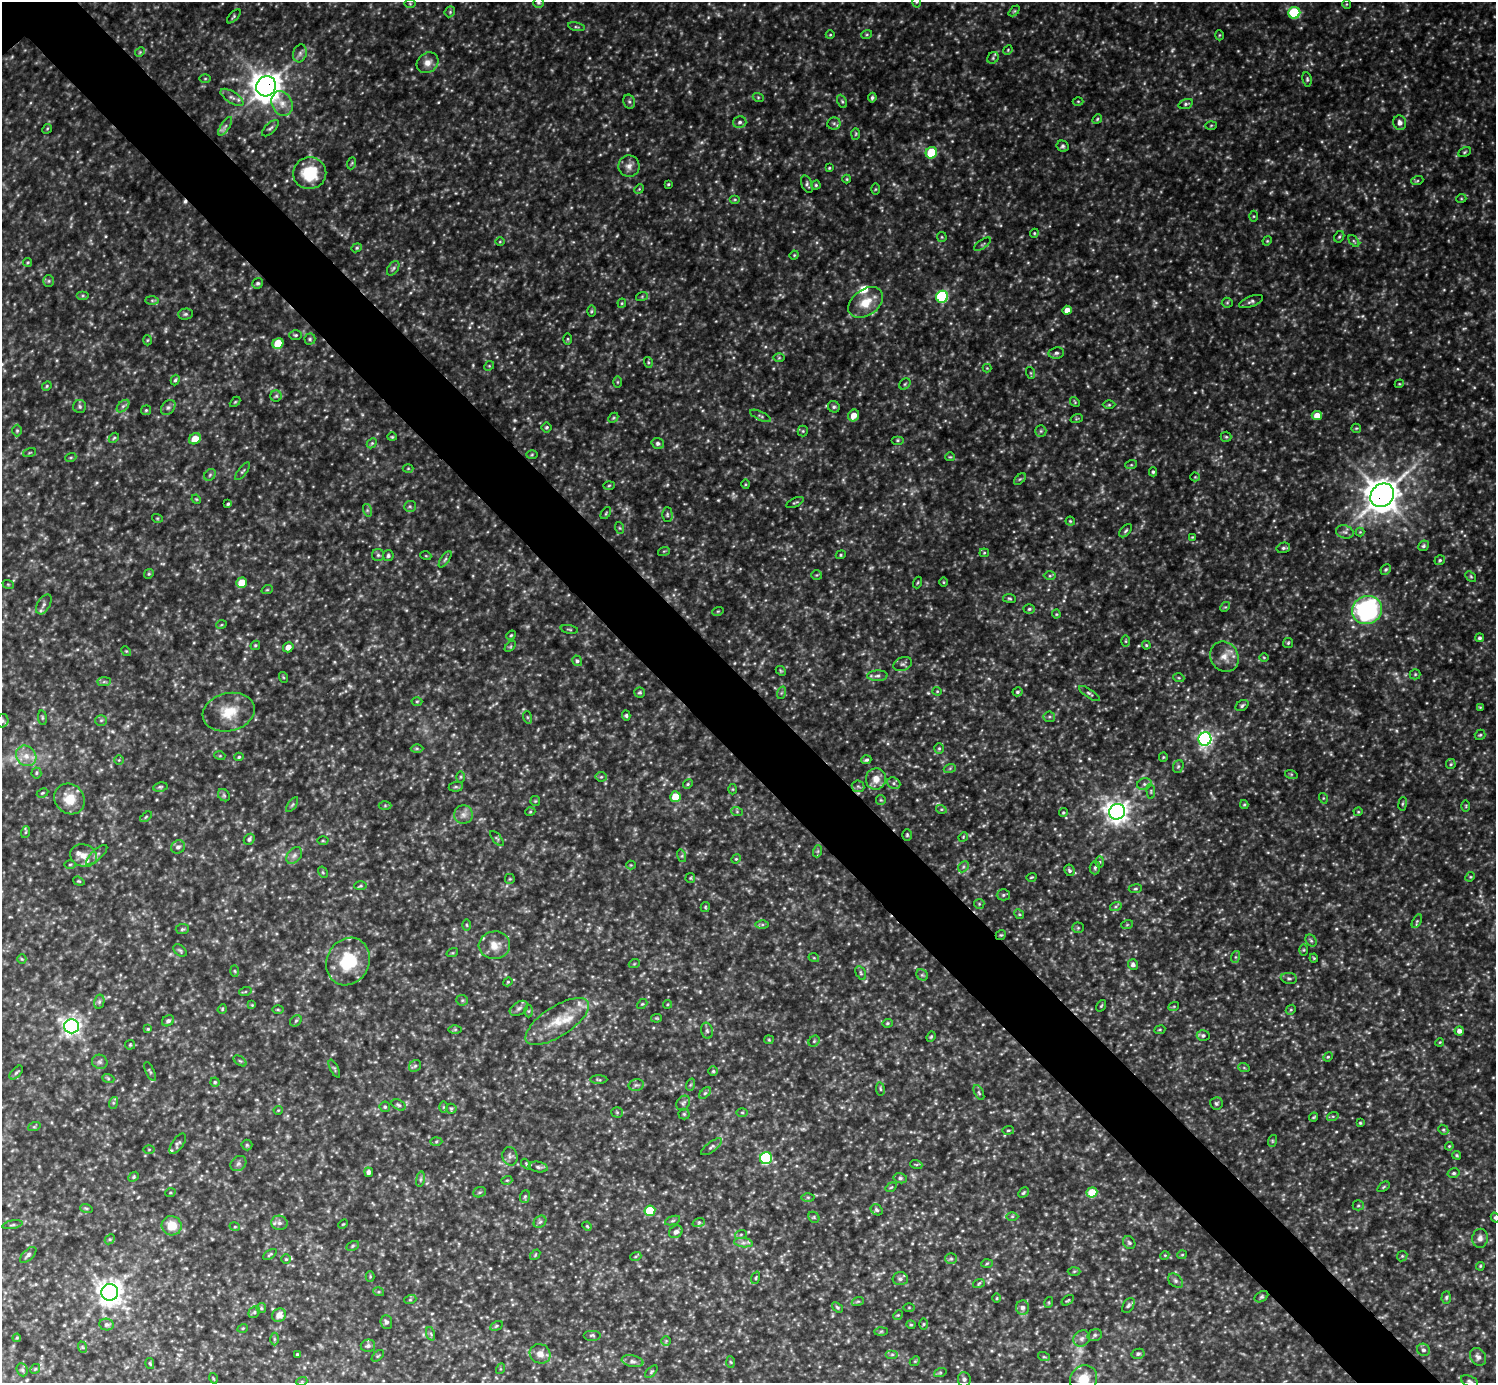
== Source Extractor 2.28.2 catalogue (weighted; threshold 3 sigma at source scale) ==
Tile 6 of 4 x 4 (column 2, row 2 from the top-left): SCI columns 1497-2990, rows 3060-4440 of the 5979 x 5978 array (HDU 1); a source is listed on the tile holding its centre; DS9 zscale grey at full resolution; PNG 1498 x 1385 px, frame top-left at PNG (2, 2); each listed source drawn as its Kron ellipse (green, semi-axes under 4 px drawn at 4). Shown black and unused: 6% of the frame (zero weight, under 3 of 5 exposures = <1% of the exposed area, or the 3 px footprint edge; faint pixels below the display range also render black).
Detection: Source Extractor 2.28.2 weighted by HDU 2 'WHT'; one run over the whole footprint, this tile lists its part. Background 0.303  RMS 0.026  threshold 0.116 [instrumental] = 3 sigma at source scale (4.5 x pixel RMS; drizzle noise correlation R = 1.50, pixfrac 1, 0.05/0.05 arcsec/px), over >= 5 px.
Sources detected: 574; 16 too faint to see at this stretch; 2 cosmic-ray / hot-pixel residue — neither listed nor drawn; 8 inside a brighter listed object's ellipse — not listed separately; of the other 548, all 500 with FLUX_AUTO >= 2.37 (the completeness limit of this list) listed and drawn (48 fainter detections not listed), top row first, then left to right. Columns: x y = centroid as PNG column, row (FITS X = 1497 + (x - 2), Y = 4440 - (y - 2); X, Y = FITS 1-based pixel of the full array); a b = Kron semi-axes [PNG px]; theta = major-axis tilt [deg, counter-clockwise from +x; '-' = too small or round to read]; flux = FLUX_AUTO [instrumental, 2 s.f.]
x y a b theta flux
538 2 5 5 - 5
916 2 5 3 - 2.7
410 4 5 3 - 2.6
1346 4 5 3 - 2.4
1014 11 6 4 44 3.2
450 12 6 5 - 3.8
1294 13 6 6 - 160
234 16 9 4 46 4.5
576 27 8 3 -13 4.1
867 34 5 3 - 3
830 35 4 3 - 2.4
1219 35 5 3 - 2.6
1008 50 5 4 - 2.8
140 52 5 4 - 3.1
300 53 9 6 74 9.5
993 58 6 5 - 4.7
428 63 11 9 37 21
205 79 6 4 0 3.3
1307 79 7 4 -81 4.8
266 86 10 9 - 3500
232 97 13 6 -33 13
758 97 5 3 - 3
872 98 5 4 - 5.5
842 101 7 4 -63 4.6
1078 101 5 3 - 2.7
629 102 7 5 -68 5.6
282 103 13 10 -65 26
1186 104 7 5 18 5.4
1097 119 5 4 - 3.4
740 122 7 6 - 7.8
834 123 7 6 - 6.5
1400 123 7 6 - 13
1211 125 5 4 - 2.8
225 126 11 4 56 8.4
270 128 10 5 44 6.5
47 129 5 4 - 3
856 134 6 4 88 3.3
1063 146 6 5 - 6
1464 152 7 4 28 3.8
931 153 6 5 - 120
352 163 6 3 70 3.1
629 166 11 10 - 17
829 168 4 4 - 3
310 173 16 16 - 100
847 179 4 4 - 2.7
1417 181 6 4 19 3.9
668 184 3 2 - 2.9
807 184 9 5 -67 6.2
816 185 4 4 - 3.5
639 189 5 4 - 2.9
875 189 5 4 - 2.7
735 199 5 3 - 3.3
1461 199 5 3 - 2.4
1254 216 5 3 - 3
1034 233 4 4 - 3.1
942 237 5 5 - 3.1
1339 237 6 5 - 4.2
1267 241 5 4 - 2.9
1354 241 7 3 -53 3.7
500 242 5 3 - 2.4
982 244 10 2 36 3.1
357 248 5 4 - 3.5
794 255 4 4 - 2.7
27 262 4 4 - 3
393 268 8 5 54 5.4
49 281 6 5 - 4.5
258 283 5 5 - 5.5
83 295 6 4 0 4
642 296 6 4 20 3.4
942 297 6 6 - 260
152 300 7 4 0 5.1
1251 301 12 5 21 8.1
866 302 19 13 36 51
622 303 4 4 - 2.9
1227 303 5 5 - 3.5
1067 310 5 4 - 21
591 311 6 4 89 3.5
185 314 7 5 2 5.8
296 335 6 4 0 4.1
310 339 5 5 - 4.6
568 339 6 4 90 3.2
147 340 5 3 - 2.5
278 343 6 5 - 69
1056 353 8 5 8 7.1
779 358 6 4 1 3.4
648 362 5 3 - 3.2
489 366 5 4 - 3.4
987 368 4 4 - 2.4
1031 373 6 4 -71 3.1
175 380 5 4 - 4.3
617 382 6 4 90 3
905 384 6 5 - 4.3
1399 384 4 3 - 2.5
47 386 5 4 - 3.3
276 396 6 5 - 4.5
235 402 6 4 45 3.1
1075 402 5 4 - 3
1109 405 6 4 1 3.7
80 406 6 6 - 6.5
123 406 7 4 45 6.5
168 407 8 6 48 7.7
834 407 6 5 - 5.5
146 410 5 5 - 3.6
854 415 6 5 - 25
1317 415 5 4 - 27
760 416 11 4 -25 5.6
613 418 6 4 45 3.7
1077 418 6 4 19 3.6
546 427 5 5 - 4.1
1356 428 5 4 - 3.2
17 431 6 5 - 4.1
803 431 5 5 - 3.8
1041 431 6 5 - 5.1
392 437 4 4 - 2.9
1226 437 5 5 - 4.3
114 438 6 4 43 3.7
195 439 6 5 - 37
897 440 6 3 0 3.5
372 443 6 4 44 3.8
658 443 6 5 - 7.3
29 453 7 3 19 2.6
532 455 5 3 - 3.1
71 457 5 3 - 3.1
950 457 5 4 - 2.9
1131 465 6 4 18 3.5
408 468 5 3 - 2.7
242 471 11 3 52 4.7
1153 472 4 4 - 4.3
210 475 6 5 - 4.5
1195 477 4 4 - 2.6
1020 479 7 4 43 4.1
745 484 5 3 - 2.8
609 485 6 3 3 2.9
1382 495 12 11 - 4700
196 499 5 4 - 2.5
795 502 9 3 26 3.9
228 504 4 3 - 3.6
410 506 6 5 - 4.7
367 510 6 4 -72 4.6
606 513 7 3 55 3.5
667 514 7 5 -90 5.5
157 518 5 3 - 2.5
1070 521 4 4 - 3
620 528 6 4 -70 3.4
1126 531 8 4 46 5.1
1345 532 9 6 -15 8.4
1360 532 4 4 - 2.6
1192 537 4 4 - 2.5
1423 546 5 5 - 4.9
1283 548 7 5 14 5.8
664 551 6 3 18 2.9
984 553 4 4 - 2.9
378 555 6 6 - 5.9
841 555 5 4 - 3.4
388 556 5 5 - 5.4
426 556 5 3 - 2.4
445 559 9 3 56 5.2
1440 560 5 4 - 4.2
1386 569 5 5 - 4.3
149 574 5 4 - 3.3
817 575 5 4 - 3.6
1050 576 6 4 1 3.9
1471 576 6 4 -44 3.3
918 582 6 3 71 2.6
943 582 5 3 - 2.4
241 583 5 5 - 46
8 584 6 3 -19 2.7
267 590 6 3 18 2.8
1009 598 6 4 -7 3.9
44 604 11 6 59 9.9
1225 607 5 4 - 3.4
1029 609 6 5 - 4.5
1367 610 15 14 - 410
718 611 6 3 18 2.6
1056 614 4 4 - 2.7
221 625 5 3 - 2.4
569 629 9 3 -9 3.2
511 635 5 4 - 3.2
1480 638 4 4 - 5.4
1126 641 6 4 -90 3.2
1288 643 5 5 - 3.7
255 645 5 4 - 3.6
1146 645 4 4 - 2.9
510 646 7 4 44 3.7
288 647 5 5 - 19
126 651 5 4 - 2.9
1224 657 16 14 -60 34
1264 657 5 3 - 2.5
577 661 5 5 - 4.9
903 664 9 6 22 8
781 671 5 4 - 3.2
1415 674 5 5 - 3.8
877 676 10 5 2 9.2
283 677 5 3 - 2.6
1179 678 5 3 - 3.1
104 682 7 4 1 4.9
937 691 4 4 - 2.8
640 692 5 5 - 3.9
1017 692 5 4 - 4.9
781 693 6 4 71 3.8
1089 694 12 4 -34 5.6
417 701 5 3 - 2.8
1242 706 7 5 33 5.5
1480 707 4 4 - 2.4
229 712 26 19 13 70
626 715 5 3 - 4.1
527 717 6 4 -71 3.6
1049 717 6 5 - 4.7
42 718 7 3 -82 3.8
101 720 6 5 - 4.6
2 721 7 6 - 5.9
1480 735 5 5 - 4
1205 739 7 6 - 870
417 748 6 4 0 4.1
939 748 5 4 - 4
26 756 11 9 -46 25
220 756 5 3 - 2.5
239 757 5 4 - 3.7
1163 757 5 4 - 2.8
119 760 5 5 - 3.3
866 760 5 4 - 4.8
1451 764 5 5 - 4.1
1178 766 7 5 68 4.7
950 768 6 4 19 3.4
36 773 5 5 - 4.3
1291 774 6 4 -18 4
461 777 6 4 89 3.4
601 777 5 5 - 3.8
876 779 10 10 - 27
894 783 7 5 -23 5.8
688 784 5 4 - 3.7
1144 784 7 5 19 7
858 786 6 5 - 5.7
160 787 7 4 9 4.2
456 787 7 5 6 5
733 789 5 3 - 2.4
1151 791 7 3 -83 3.5
42 793 6 4 27 3.5
224 795 7 5 -45 4.6
675 797 5 5 - 43
1323 798 5 3 - 2.5
69 799 16 14 -46 52
881 800 5 4 - 3
535 801 5 5 - 3.1
1244 804 4 4 - 3.1
1403 804 7 3 81 3.4
292 805 8 4 54 4.3
385 806 6 4 1 3.5
1466 806 6 3 -90 2.8
941 809 5 3 - 3.3
530 812 5 3 - 2.4
737 812 6 4 -19 3.8
1063 812 4 3 - 3.3
1117 812 8 7 - 2100
1358 812 4 4 - 2.8
463 815 9 9 - 15
146 817 6 3 38 3.6
26 832 6 3 70 3.1
907 835 6 4 90 4
963 837 5 4 - 2.7
497 838 9 3 -50 3.4
249 839 6 5 - 6.2
323 841 5 3 - 2.9
178 847 7 6 - 8.6
818 851 6 4 71 3.9
83 855 14 11 -17 23
97 855 14 5 43 8.8
294 855 9 6 49 10
682 856 6 4 -73 4.3
736 859 5 4 - 3.2
1100 862 6 4 88 3.4
70 865 5 3 - 3
631 865 4 4 - 2.4
963 867 6 4 46 5.1
1095 868 7 5 86 5.1
1069 870 6 5 - 5.3
323 872 6 4 -60 3.6
1031 877 5 3 - 2.8
1470 877 5 4 - 3
690 878 5 4 - 3.1
510 879 5 5 - 3.1
79 881 6 4 -18 3.2
361 886 6 3 1 3.3
1135 889 7 4 7 3.9
1003 895 6 5 - 5
979 904 5 5 - 3.5
1116 906 6 4 19 4.3
705 907 5 4 - 3.2
1019 914 5 4 - 3.5
1417 921 7 4 60 4.1
762 924 6 4 0 5
467 925 5 3 - 3.2
1127 925 6 4 19 3.3
1078 928 5 5 - 3.9
182 929 6 5 - 4.5
1001 935 5 4 - 3.6
1311 941 6 5 - 4.9
494 945 15 14 - 35
180 950 7 5 -39 4.6
1304 950 5 3 - 2.7
452 953 6 4 17 2.8
1235 957 6 4 71 3.9
814 958 5 3 - 2.5
1314 958 4 4 - 2.8
22 959 5 4 - 3
348 961 24 21 63 120
634 964 5 3 - 2.5
1133 965 5 5 - 9
235 971 5 3 - 2.8
861 973 7 4 -62 4.6
922 975 6 5 - 4.7
1289 978 8 5 -7 5.5
508 982 4 4 - 2.7
245 992 6 4 19 3.5
462 1000 6 5 - 4.3
99 1002 7 5 77 5.8
642 1004 6 4 43 3.1
667 1004 4 3 - 2.5
252 1005 4 4 - 2.7
1101 1006 6 3 54 2.9
1174 1006 5 3 - 2.4
519 1008 10 6 32 8.4
222 1009 5 4 - 3
278 1009 6 4 -1 3.4
1291 1010 5 4 - 3.7
528 1011 6 4 89 3.7
657 1018 5 4 - 2.7
168 1021 6 5 - 7.8
296 1021 6 5 - 4.1
557 1022 36 15 33 77
887 1023 5 4 - 3.6
72 1026 7 7 - 1200
148 1029 4 3 - 2.8
455 1029 6 4 1 3.5
1160 1030 5 3 - 2.6
707 1031 8 6 -74 6.3
1459 1031 4 4 - 12
1203 1035 6 5 - 6.3
931 1037 5 4 - 3.4
769 1040 5 4 - 2.9
814 1041 6 5 - 4.3
1440 1042 4 3 - 2.4
130 1045 5 5 - 3.2
1328 1057 5 4 - 3.3
240 1061 7 4 -35 4.3
100 1062 8 7 - 7.2
415 1066 6 5 - 5.5
1244 1068 6 3 -19 3
334 1069 10 4 -64 4.1
150 1071 10 3 -64 3.9
713 1071 5 5 - 3.9
16 1073 8 4 47 4.8
108 1078 6 4 -19 3.4
599 1080 8 4 0 3.8
215 1082 4 4 - 4.1
636 1085 7 5 12 6.3
690 1085 6 4 71 3.6
880 1089 7 3 -82 3.5
705 1093 7 4 45 5
979 1093 8 4 -63 4.8
113 1103 6 4 72 4.1
683 1103 8 6 51 6.3
1216 1103 6 6 - 5.3
399 1105 7 5 -30 5.1
385 1107 5 5 - 3.9
444 1107 6 4 -90 3.2
451 1109 5 5 - 3.9
278 1110 4 4 - 2.5
617 1112 5 5 - 3.9
742 1113 6 4 -1 3.3
684 1114 5 5 - 4
1333 1116 6 4 17 3.5
1313 1117 5 3 - 2.9
1360 1123 3 3 - 2.8
34 1127 6 4 19 3.4
1008 1130 6 3 8 2.7
1443 1130 5 4 - 3.6
1272 1141 6 4 72 3.1
436 1142 6 4 2 3.7
178 1144 12 5 55 6.7
247 1145 5 5 - 4
1449 1146 4 3 - 2.6
712 1147 12 5 37 8.1
149 1149 6 4 1 3
1457 1155 5 4 - 3.6
510 1156 9 7 -77 9
766 1158 6 6 - 240
238 1164 9 7 39 8.2
526 1164 6 3 -48 3.3
916 1164 6 4 -19 3.1
538 1167 9 5 -11 6.9
369 1172 5 4 - 8.1
1454 1173 6 4 14 4.8
134 1177 6 4 42 3.6
900 1178 6 5 - 5.6
420 1179 8 4 82 4.6
507 1180 5 3 - 2.7
891 1187 6 3 36 2.7
1383 1187 7 3 36 3.3
479 1192 6 5 - 4.3
1092 1192 5 5 - 63
170 1193 5 3 - 2.6
1023 1193 6 4 45 3.9
525 1197 6 5 - 4.4
808 1197 6 4 0 4.3
1358 1205 5 5 - 4.2
86 1208 6 4 -18 3.6
877 1210 6 5 - 4.9
650 1211 5 5 - 110
1012 1216 6 4 0 4
814 1217 6 5 - 3.9
1495 1218 5 4 - 4.2
672 1221 8 3 19 4.7
540 1222 7 5 42 5.6
699 1222 6 4 19 4.7
279 1223 8 7 - 9.3
343 1224 5 3 - 2.5
12 1225 10 3 10 4.4
172 1226 10 9 - 48
587 1226 5 4 - 2.9
235 1227 5 3 - 2.4
676 1232 7 6 - 11
741 1234 6 4 19 4
1480 1238 9 8 - 12
110 1239 6 4 43 3.8
743 1243 9 4 -8 8.3
1129 1243 7 5 -53 5.6
353 1246 6 4 28 4.4
270 1254 7 4 35 3.9
28 1255 10 5 43 7
535 1255 6 4 49 3.7
1165 1255 4 3 - 2.5
1182 1255 5 4 - 2.9
636 1256 5 3 - 3.3
1402 1256 5 4 - 3.5
286 1259 4 4 - 3.6
951 1259 6 5 - 4.7
987 1263 6 4 3 3.5
1480 1266 4 3 - 2.9
1074 1271 6 4 2 3.7
370 1276 5 4 - 2.8
756 1278 6 4 72 3.6
900 1279 7 6 - 8.3
1175 1281 8 6 -40 6.6
979 1283 6 3 20 3.4
110 1292 8 8 - 2200
379 1292 5 3 - 3.2
1261 1297 7 5 30 5
1446 1297 6 4 87 4.6
997 1298 5 3 - 2.6
410 1300 6 4 19 3.2
1068 1300 7 3 34 3.2
858 1301 6 4 18 3.7
1049 1302 5 3 - 2.7
1128 1305 8 5 58 6.1
837 1307 6 4 -38 3.6
261 1308 5 5 - 3.7
909 1308 6 4 0 3
1023 1308 7 6 - 9.4
254 1312 6 5 - 4.5
279 1315 7 6 - 21
898 1315 5 4 - 3.4
386 1322 6 6 - 7.7
924 1324 6 4 89 2.9
107 1325 7 6 - 7
911 1325 4 4 - 3.1
496 1326 7 4 28 3.6
243 1328 5 3 - 2.4
881 1331 6 4 2 3.7
431 1334 7 4 -71 4.7
592 1335 9 5 0 5.5
1095 1335 7 5 17 5.9
17 1338 4 3 - 2.9
1082 1338 9 7 45 11
274 1339 6 4 -89 3.7
666 1341 5 5 - 3.3
368 1346 7 6 - 7.3
82 1347 6 3 -70 2.9
1423 1350 6 6 - 8.7
297 1354 3 2 - 2.7
540 1354 11 9 -23 21
892 1354 6 4 0 4.3
1138 1354 6 5 - 5.3
378 1356 7 3 44 2.7
1044 1357 6 3 -18 3.2
1478 1357 9 7 -52 12
632 1361 11 5 -11 9.9
915 1361 5 4 - 3.4
730 1362 6 4 -87 3.2
150 1364 5 4 - 3.1
35 1369 5 4 - 3.5
500 1369 5 3 - 2.5
22 1370 7 5 -67 5.5
651 1372 8 4 46 3.9
940 1373 6 4 19 4.1
213 1378 5 3 - 2.5
964 1379 7 6 - 7.5
1084 1379 14 13 - 49
302 1381 5 3 - 2.4
1470 1381 9 5 -25 6.5
Overlapping masked pixels (flux is a lower limit): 3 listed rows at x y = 266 86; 1382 495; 1001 935
Isophote crosses this tile's border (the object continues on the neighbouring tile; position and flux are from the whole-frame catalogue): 6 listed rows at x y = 538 2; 916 2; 2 721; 1495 1218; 1084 1379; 1470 1381
Unlisted compact peaks at least as high as the median listed source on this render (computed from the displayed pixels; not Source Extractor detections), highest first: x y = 1356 1064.